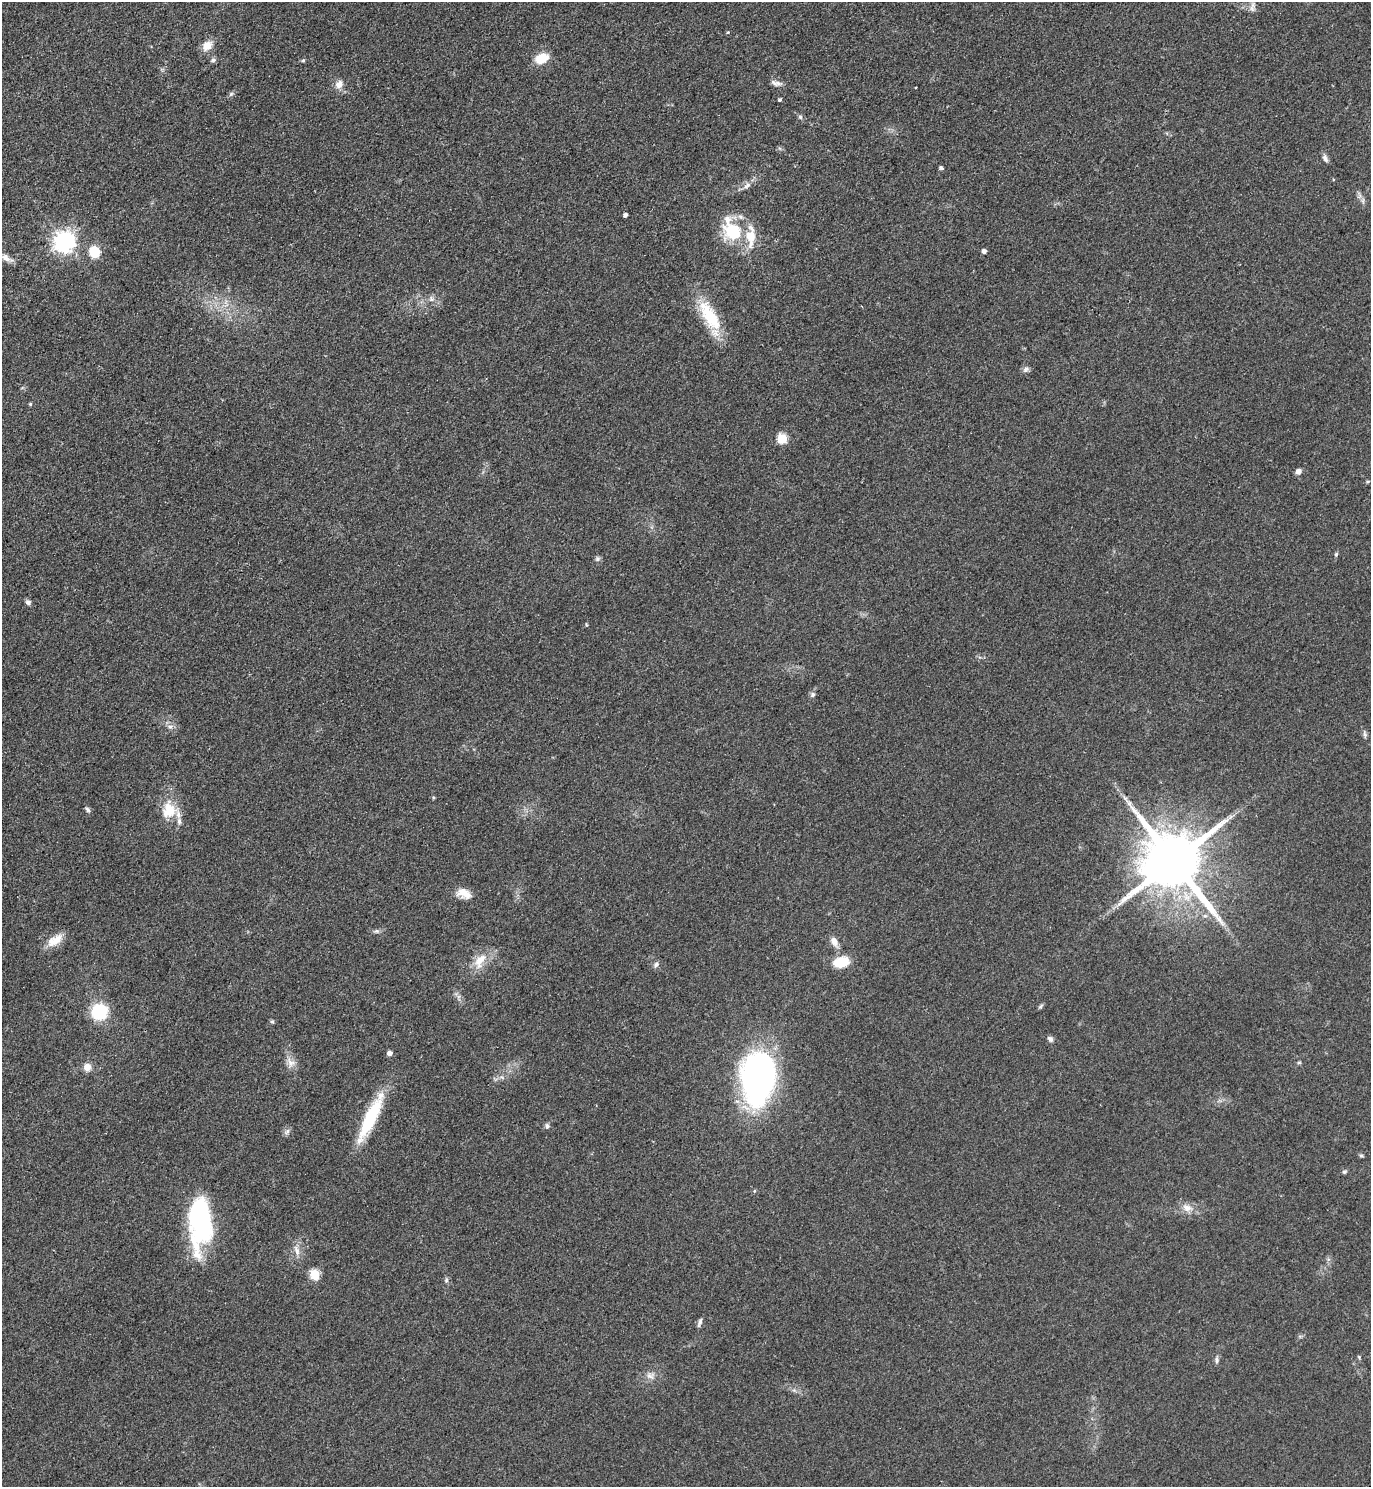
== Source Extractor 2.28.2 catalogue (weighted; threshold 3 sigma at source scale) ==
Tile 11 of 4 x 4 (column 3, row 3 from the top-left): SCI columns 3051-4419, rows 1491-2975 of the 5957 x 5960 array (HDU 1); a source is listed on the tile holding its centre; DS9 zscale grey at full resolution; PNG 1373 x 1489 px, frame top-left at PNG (2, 2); no overlay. Shown black and unused: <1% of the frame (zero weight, under 2 of 3 exposures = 1% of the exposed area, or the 3 px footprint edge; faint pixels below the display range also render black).
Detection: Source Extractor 2.28.2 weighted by HDU 2 'WHT'; one run over the whole footprint, this tile lists its part. Background 0.0786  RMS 0.0081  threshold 0.0366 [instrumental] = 3 sigma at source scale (4.5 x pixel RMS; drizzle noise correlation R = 1.50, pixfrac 1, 0.05/0.05 arcsec/px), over >= 5 px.
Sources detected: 73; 2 inside a brighter listed object's ellipse — not listed separately; the other 71 listed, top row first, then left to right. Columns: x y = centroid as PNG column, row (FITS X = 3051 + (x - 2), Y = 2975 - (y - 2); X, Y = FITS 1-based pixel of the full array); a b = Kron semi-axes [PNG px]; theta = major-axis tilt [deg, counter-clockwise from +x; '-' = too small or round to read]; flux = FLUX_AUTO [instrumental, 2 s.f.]
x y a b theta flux
1252 9 9 6 -69 3.2
728 32 4 3 - 0.68
207 46 12 9 54 9.3
542 58 14 10 26 17
213 60 6 6 - 1.7
303 60 5 4 - 1
778 83 11 7 -27 3.7
339 84 13 10 50 5.6
915 87 2 2 - 0.66
231 94 7 4 45 1.6
779 100 4 4 - 1.3
800 117 6 5 - 1.5
1325 158 10 6 -64 3
941 168 4 4 - 2
747 186 11 6 44 3.6
1363 201 7 4 -72 1.8
625 215 4 4 - 2.8
733 231 12 8 -58 64
750 237 25 12 90 18
64 241 8 7 - 480
984 251 4 4 - 3.2
95 252 11 10 - 19
6 258 18 8 -29 6
431 299 8 7 - 3
710 316 46 16 -58 37
1026 369 9 5 49 2.3
30 404 4 4 - 1.2
782 439 5 5 - 45
1298 471 8 7 - 2.8
1336 554 6 4 69 1.3
597 559 7 6 - 1.8
28 602 7 6 - 2.5
586 624 5 3 - 0.75
813 695 8 6 48 2.2
170 726 7 4 0 2
1365 734 10 5 -78 2
87 809 9 5 -53 1.8
169 810 23 20 89 21
1230 817 7 4 71 1.8
1174 861 18 15 -50 7700
464 893 17 10 -24 9.9
1205 916 7 4 0 1.6
376 931 7 6 - 1.8
56 940 23 10 42 10
834 941 12 8 -64 5.9
480 961 25 12 60 14
841 962 16 10 13 20
656 964 8 6 55 2.3
1040 1006 9 4 50 1.3
99 1012 14 14 - 41
272 1022 6 4 -1 1.2
1050 1039 8 6 -47 2.5
389 1053 5 4 - 4.4
290 1063 15 10 -81 6.4
1299 1063 6 4 1 1
87 1067 8 8 - 7
758 1078 48 30 87 260
370 1118 58 13 64 46
547 1126 7 6 - 1.9
287 1131 9 5 63 2.5
1361 1155 6 4 -16 1.2
1344 1172 6 5 - 1.5
1187 1208 13 10 -31 6.9
201 1222 50 21 -90 130
297 1250 16 6 -67 4.9
315 1274 5 5 - 45
446 1280 6 5 - 1.5
700 1322 12 5 71 2.4
1359 1357 5 4 - 0.87
1217 1360 9 5 -85 2.2
650 1376 11 9 -26 4.6